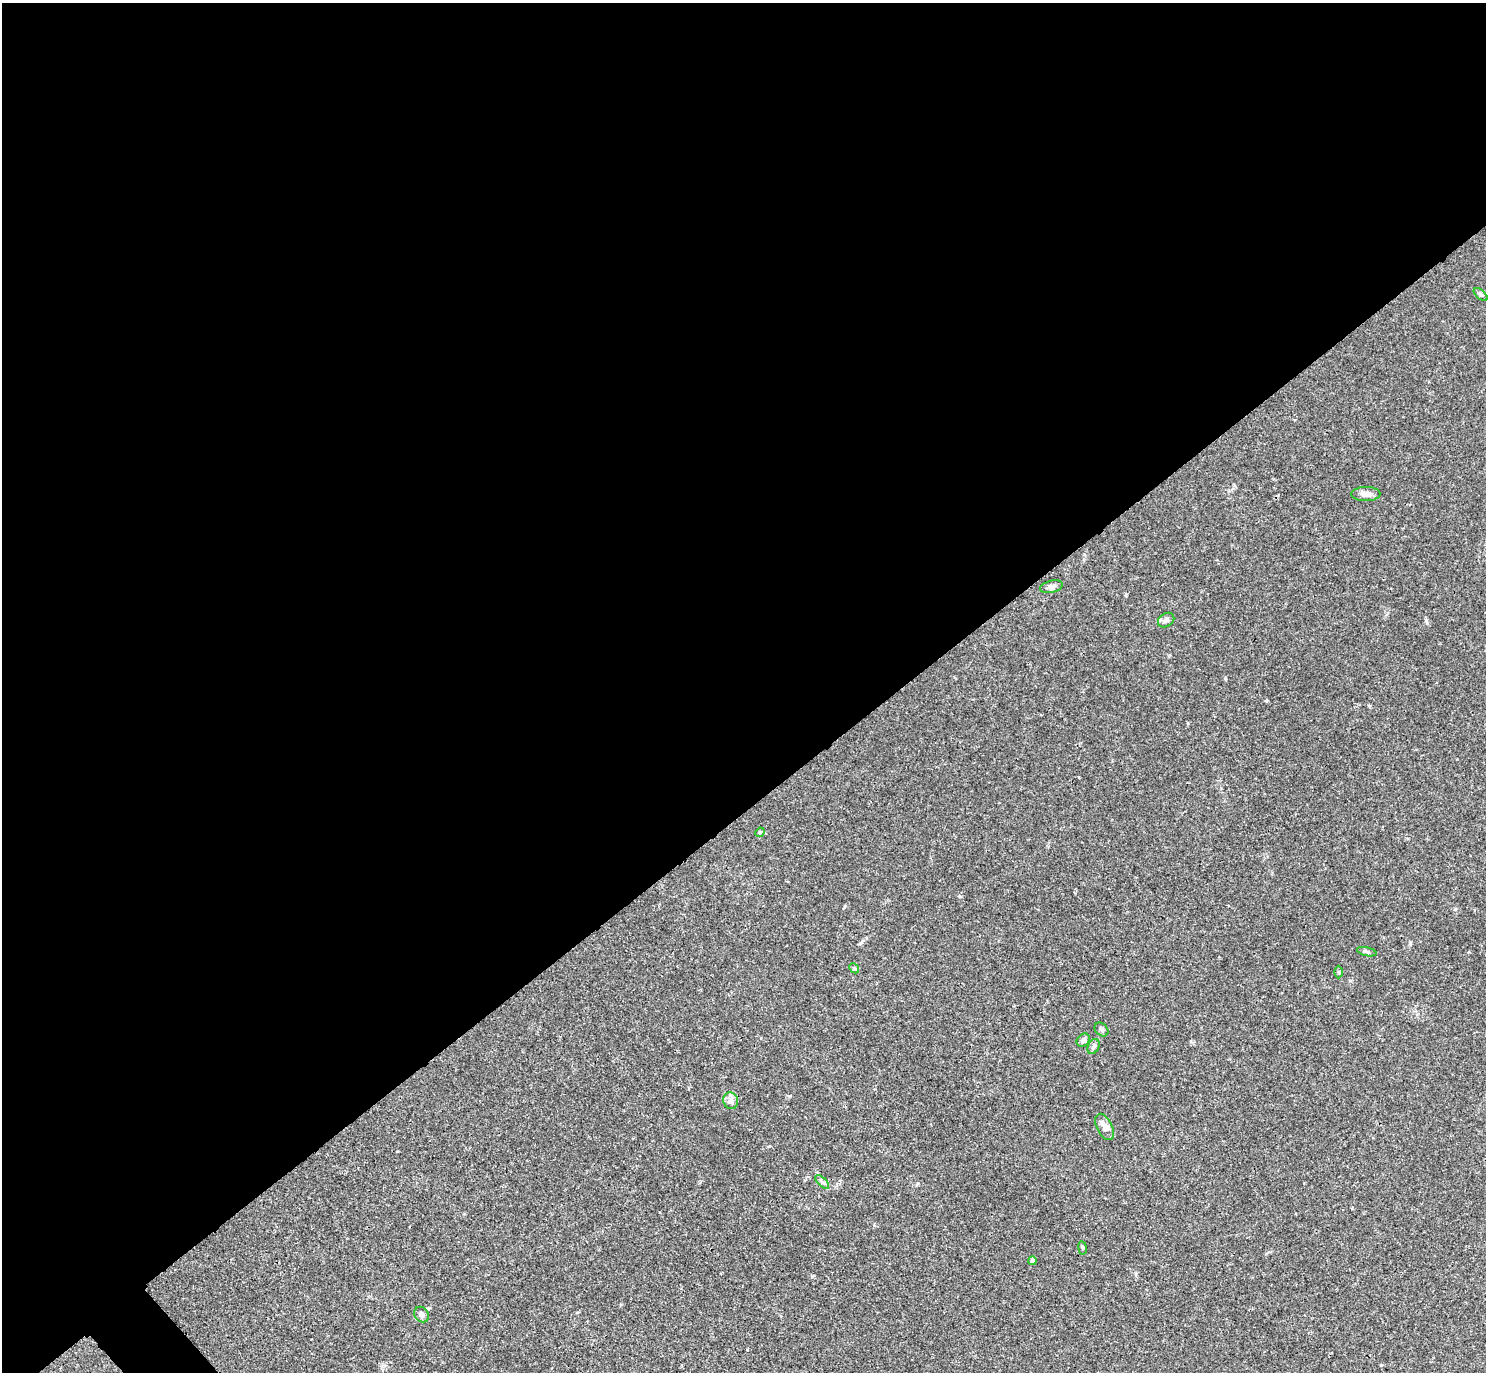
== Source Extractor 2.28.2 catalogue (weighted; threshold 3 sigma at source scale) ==
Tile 2 of 4 x 4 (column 2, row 1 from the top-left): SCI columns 1509-2992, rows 4431-5800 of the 5981 x 5978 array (HDU 1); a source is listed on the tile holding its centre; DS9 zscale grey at full resolution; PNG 1488 x 1374 px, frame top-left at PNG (2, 3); each listed source drawn as its Kron ellipse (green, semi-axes under 4 px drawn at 4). Shown black and unused: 59% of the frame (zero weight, under 3 of 4 exposures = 2% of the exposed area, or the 3 px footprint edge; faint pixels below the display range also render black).
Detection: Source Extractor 2.28.2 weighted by HDU 2 'WHT'; one run over the whole footprint, this tile lists its part. Background 0.0261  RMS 0.0024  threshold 0.0106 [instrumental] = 3 sigma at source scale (4.5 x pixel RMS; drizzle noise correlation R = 1.50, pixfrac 1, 0.05/0.05 arcsec/px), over >= 5 px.
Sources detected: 17; all 17 listed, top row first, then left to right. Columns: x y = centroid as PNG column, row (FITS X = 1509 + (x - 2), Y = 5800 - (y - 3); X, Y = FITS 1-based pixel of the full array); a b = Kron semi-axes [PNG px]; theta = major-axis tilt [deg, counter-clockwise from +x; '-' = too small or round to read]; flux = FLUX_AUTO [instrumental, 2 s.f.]
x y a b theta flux
1481 294 8 4 -41 0.48
1366 494 14 7 0 1.3
1051 587 11 6 14 0.74
1166 620 9 6 35 0.79
760 832 5 4 - 0.26
1367 952 10 4 -13 0.47
854 968 5 4 - 0.31
1339 972 6 4 -89 0.31
1101 1030 8 6 -45 0.53
1083 1040 7 5 44 0.84
1094 1047 8 5 62 0.72
731 1101 8 7 - 0.96
1105 1127 14 7 -63 1.9
822 1182 8 3 -45 0.48
1082 1248 7 3 -81 0.3
1032 1261 4 4 - 0.63
422 1314 8 7 - 0.94
Unlisted compact peaks at least as high as the median listed source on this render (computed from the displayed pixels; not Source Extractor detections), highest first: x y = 1410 943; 1426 620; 1266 701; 1225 678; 959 896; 812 1276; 1136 1274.